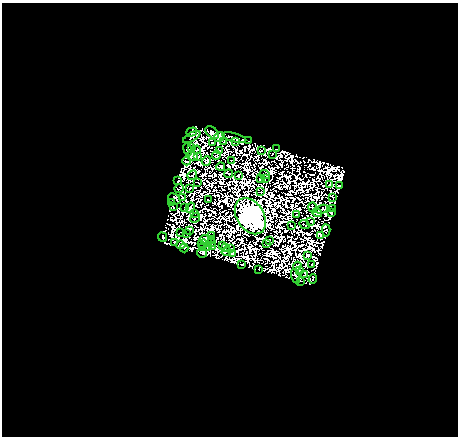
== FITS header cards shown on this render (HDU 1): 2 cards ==
NAXIS1  =                  456
NAXIS2  =                  434

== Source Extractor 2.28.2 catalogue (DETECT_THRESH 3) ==
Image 456 x 434 px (HDU 1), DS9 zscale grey, 1 PNG px = 1 image px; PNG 460 x 438 px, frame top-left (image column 1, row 434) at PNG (2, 3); each listed source drawn as its Kron ellipse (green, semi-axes under 4 px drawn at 4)
Background -0.286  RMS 2.1e-04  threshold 6.39e-04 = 3 sigma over >= 5 px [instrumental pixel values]
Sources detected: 214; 123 with non-positive FLUX_AUTO (blend fragments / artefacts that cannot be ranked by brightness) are neither listed nor drawn; the other 91 listed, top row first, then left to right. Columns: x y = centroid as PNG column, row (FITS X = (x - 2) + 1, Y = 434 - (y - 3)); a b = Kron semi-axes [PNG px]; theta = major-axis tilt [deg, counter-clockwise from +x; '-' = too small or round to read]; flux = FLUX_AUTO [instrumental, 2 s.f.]
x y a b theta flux
192 132 5 3 - 11
212 132 7 5 -40 410
192 137 10 2 30 56
219 137 5 5 - 100
234 137 12 4 -16 260
236 141 4 2 - 62
249 141 2 2 - 48
224 142 3 2 - 18
212 143 4 2 - 38
191 147 3 2 - 8.5
188 149 6 4 -66 54
277 149 3 2 - 50
196 150 4 2 - 83
220 151 3 2 - 29
261 151 3 2 - 64
272 154 2 2 - 34
216 155 4 2 - 72
192 156 5 4 - 31
198 157 3 2 - 140
231 160 2 2 - 22
187 161 4 2 - 83
206 161 5 4 - 3.3
221 167 4 3 - 51
229 174 4 2 - 22
265 174 5 2 - 35
192 175 5 2 - 56
238 175 3 2 - 61
260 179 3 2 - 27
265 179 3 2 - 54
178 181 4 3 - 47
198 182 4 2 - 36
330 184 2 2 - 11
340 186 3 2 - 8.1
179 188 5 2 - 38
189 188 2 2 - 50
261 192 2 2 - 62
333 197 3 2 - 17
182 198 3 2 - 51
174 199 6 5 - 140
209 200 3 2 - 36
172 203 3 2 - 50
173 207 2 2 - 62
313 207 5 2 - 87
185 208 4 2 - 65
190 208 5 2 - 67
322 209 6 2 28 52
333 209 3 2 - 100
195 213 2 2 - 36
317 213 5 3 - 25
331 213 4 2 - 70
297 215 3 2 - 41
250 216 19 13 -57 260000
195 218 5 2 - 78
311 221 4 2 - 7
304 225 5 2 - 49
291 226 3 2 - 96
190 230 4 2 - 19
326 230 6 4 -86 54
180 233 2 2 - 40
187 233 3 2 - 23
320 235 3 2 - 55
212 236 2 2 - 60
162 237 5 2 - 85
206 239 6 4 -9 150
212 240 3 2 - 28
270 240 2 2 - 13
175 243 3 2 - 130
211 243 3 2 - 20
203 244 5 2 - 48
267 244 3 2 - 7.6
181 245 5 4 - 140
208 246 4 2 - 26
223 246 2 2 - 20
213 247 3 2 - 17
225 247 2 2 - 25
184 248 4 3 - 54
203 248 2 2 - 54
231 249 4 2 - 120
226 252 5 2 - 88
202 253 5 4 - 140
233 253 3 2 - 85
307 255 4 3 - 210
312 264 3 2 - 90
242 265 3 2 - 71
297 266 4 3 - 75
259 269 3 2 - 27
300 271 3 2 - 98
305 275 4 2 - 49
296 276 7 3 -73 160
313 279 5 3 - 390
301 281 3 2 - 87
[123 non-positive-flux detections neither listed nor drawn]